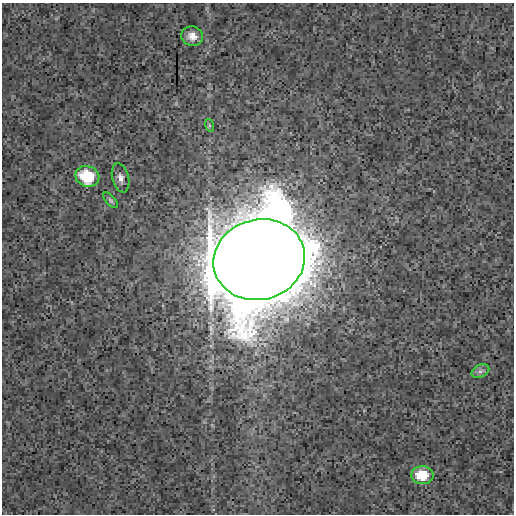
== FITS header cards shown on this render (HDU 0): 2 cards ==
NAXIS1  =                  512
NAXIS2  =                  512

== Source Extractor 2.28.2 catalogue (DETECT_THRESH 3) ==
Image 512 x 512 px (HDU 0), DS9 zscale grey, 1 PNG px = 1 image px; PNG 516 x 516 px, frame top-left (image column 1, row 512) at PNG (2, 3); each listed source drawn as its Kron ellipse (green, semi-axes under 4 px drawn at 4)
Background 3.55e-04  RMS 0.0029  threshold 0.00881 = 3 sigma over >= 5 px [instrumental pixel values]
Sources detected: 8; all 8 listed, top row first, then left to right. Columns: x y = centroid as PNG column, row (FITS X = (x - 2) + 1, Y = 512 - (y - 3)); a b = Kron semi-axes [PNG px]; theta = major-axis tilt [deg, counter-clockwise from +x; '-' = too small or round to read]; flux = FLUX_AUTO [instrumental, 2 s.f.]
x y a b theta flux
192 36 11 9 -14 1.8
209 125 6 4 -72 0.3
87 176 12 10 -21 8.5
121 178 15 8 -76 1.2
111 200 9 5 -49 0.43
259 260 46 40 15 7800
480 371 9 6 27 0.71
422 475 11 9 -2 5.8